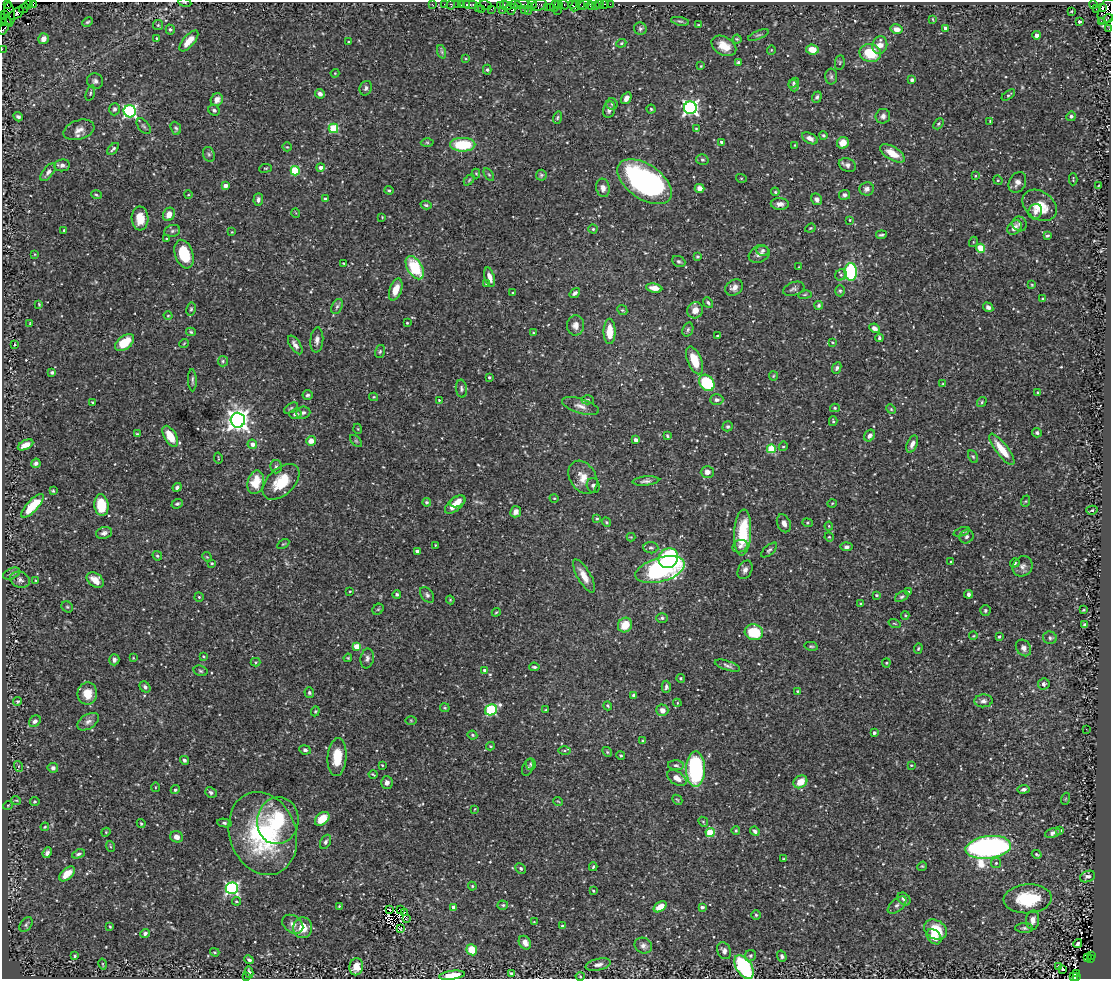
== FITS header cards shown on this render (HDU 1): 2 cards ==
NAXIS1  =                 1109
NAXIS2  =                  977

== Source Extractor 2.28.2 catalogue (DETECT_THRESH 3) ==
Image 1109 x 977 px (HDU 1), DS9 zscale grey, 1 PNG px = 1 image px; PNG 1113 x 981 px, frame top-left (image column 1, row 977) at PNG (2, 2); each listed source drawn as its Kron ellipse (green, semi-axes under 4 px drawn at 4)
Background 1.23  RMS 0.034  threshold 0.101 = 3 sigma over >= 5 px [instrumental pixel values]
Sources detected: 539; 2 with non-positive FLUX_AUTO (blend fragments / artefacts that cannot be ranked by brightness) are neither listed nor drawn; of the other 537, the 500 brightest by FLUX_AUTO listed and drawn (37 fainter detections omitted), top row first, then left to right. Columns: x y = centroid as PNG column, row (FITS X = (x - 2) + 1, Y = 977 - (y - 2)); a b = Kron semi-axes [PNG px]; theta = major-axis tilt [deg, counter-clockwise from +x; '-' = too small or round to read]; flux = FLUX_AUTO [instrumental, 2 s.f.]
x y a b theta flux
185 2 6 3 -9 2.2
28 4 3 2 - 62
33 4 4 4 - 130
432 4 2 2 - 29
444 4 2 2 - 51
457 4 2 2 - 83
461 4 3 2 - 81
466 4 3 2 - 170
470 4 8 3 0 220
524 4 9 3 -13 330
533 4 5 4 - 51
559 4 4 2 - 120
572 4 3 2 - 100
580 4 3 2 - 82
600 4 3 3 - 120
604 4 3 2 - 45
610 4 2 2 - 37
7 5 3 2 - 34
451 5 4 3 - 110
486 5 6 3 -30 98
500 5 4 2 - 83
506 5 6 4 -18 270
515 5 6 3 -14 280
539 5 8 5 25 390
564 5 5 3 - 100
584 5 6 3 31 200
590 5 4 4 - 120
1093 5 4 3 - 840
554 6 6 2 70 130
575 6 6 3 65 240
595 6 4 2 - 24
478 7 2 2 - 42
547 7 2 2 - 75
550 7 3 2 - 41
24 8 5 2 - 79
1102 8 3 3 - 940
482 9 3 2 - 110
491 9 3 2 - 31
511 9 6 4 -74 230
1096 9 2 2 - 22
502 10 2 2 - 66
524 10 2 2 - 70
557 10 2 2 - 18
528 11 2 2 - 50
1071 11 3 2 - 1.9
1107 11 13 8 69 1200
16 13 8 5 33 680
9 14 12 5 -86 560
5 15 3 2 - 50
1108 18 4 4 - 340
933 19 3 2 - 1.7
6 20 7 3 -41 170
680 21 9 4 -11 3.9
1101 21 2 2 - 33
87 22 6 3 27 3.5
1080 22 3 3 - 4.6
3 23 4 2 - 120
158 25 5 5 - 3.1
698 25 3 3 - 1.8
946 28 4 3 - 13
4 29 7 3 56 240
170 29 5 4 - 4
640 29 6 6 - 4.8
897 29 6 4 -12 16
1109 29 2 2 - 17
758 35 11 3 23 3.9
1037 35 4 4 - 20
156 38 3 3 - 2.4
43 39 5 5 - 15
737 39 4 4 - 3
189 41 13 5 49 29
348 42 3 2 - 2.3
621 43 5 4 - 3
880 45 9 7 74 24
724 46 13 9 -29 29
2 49 2 2 - 26
812 49 6 5 - 26
771 50 5 3 - 1.7
442 52 7 4 -71 4.6
870 53 11 9 -12 74
466 59 4 3 - 1.8
738 62 4 4 - 4.6
840 62 7 5 83 3.6
701 66 3 3 - 2.2
487 70 5 4 - 3.9
335 73 4 4 - 2
831 77 8 6 -90 5.7
912 80 4 3 - 5.6
95 81 8 7 - 8
794 83 6 3 38 2.9
794 86 6 4 -67 3.9
366 88 7 6 - 7.5
90 93 8 4 72 3.9
320 94 5 4 - 8.6
1008 95 7 3 35 3.4
817 97 6 4 69 4.8
626 98 6 4 58 10
217 100 6 6 - 18
612 104 6 5 - 4
690 108 6 6 - 680
114 109 6 5 - 5.4
651 109 4 4 - 3.2
214 110 6 5 - 5.6
609 110 8 6 78 11
130 111 6 6 - 450
883 116 7 7 - 7.5
1071 116 5 4 - 6.2
18 117 5 3 - 5.4
557 118 6 4 71 3.3
990 121 4 3 - 2.1
938 124 6 4 50 3
144 126 9 5 -52 5.1
176 128 7 5 -69 4.1
333 128 5 4 - 120
696 129 4 4 - 2.6
79 130 16 9 18 18
823 135 4 4 - 3.6
810 138 8 5 -27 12
427 142 6 4 -1 3.6
721 142 3 3 - 3.6
843 143 6 5 - 26
463 145 12 7 0 100
795 145 4 2 - 1.8
287 147 5 4 - 2.2
113 149 7 4 45 4.7
892 153 14 6 -31 37
209 154 7 5 -68 4.8
702 160 6 5 - 4.5
62 165 8 6 9 9
847 165 9 6 -22 8.9
321 167 4 4 - 9.7
265 168 6 3 8 2.4
295 171 5 4 - 120
48 172 11 5 52 8.9
476 174 5 4 - 2.2
489 175 7 4 -56 3.1
541 175 5 5 - 3.6
975 176 3 3 - 2.1
741 178 5 3 - 1.9
1073 179 6 2 90 2
469 180 6 4 46 2.7
998 180 5 4 - 2.7
645 182 31 17 -34 540
1017 182 11 8 62 11
1099 185 3 2 - 1.9
225 186 4 3 - 12
603 188 9 6 -80 11
700 188 5 4 - 15
867 189 7 6 - 10
389 190 4 4 - 3.5
775 192 4 3 - 2.6
96 195 5 3 - 2.7
188 195 4 3 - 1.7
845 195 5 5 - 5.9
325 199 3 3 - 4.2
817 199 6 5 - 9.4
258 200 6 5 - 7.8
780 204 9 6 -2 12
426 205 5 3 - 3.6
1040 205 19 13 -36 51
1035 212 8 6 73 11
296 213 5 3 - 1.8
169 214 7 5 65 22
382 217 3 2 - 1.9
140 218 12 8 -87 35
850 220 3 3 - 1.8
1020 224 7 7 - 7.1
810 228 5 4 - 2.9
1014 228 8 6 44 18
593 229 4 4 - 2.9
64 230 3 2 - 2.5
172 231 8 6 17 5.2
232 232 3 3 - 1.8
881 235 5 3 - 3.8
1047 236 4 3 - 3.4
166 239 2 2 - 1.8
973 242 5 3 - 2.2
981 248 4 4 - 73
762 250 6 5 - 4.9
35 254 4 3 - 2.1
184 254 15 9 -72 86
759 254 11 8 21 11
697 256 4 4 - 2.8
679 261 7 5 -23 4.5
344 263 3 2 - 2.2
799 267 3 2 - 2.2
415 268 13 7 -59 120
851 272 9 6 -88 230
841 275 6 5 - 4.4
490 277 10 5 -74 16
486 284 3 2 - 2.2
1032 285 4 4 - 2.5
734 287 9 7 32 12
654 288 8 4 -8 16
794 289 11 6 19 7.1
396 290 11 6 71 30
840 291 5 5 - 3.4
512 293 4 2 - 1.7
575 293 6 4 36 7.8
805 295 7 3 10 2.6
1043 299 4 3 - 7.6
708 303 6 4 -51 4.3
39 304 4 3 - 2.5
819 305 4 4 - 4.6
337 306 8 5 62 5.7
988 307 5 4 - 7.5
191 309 7 4 80 3.8
622 310 5 4 - 3.2
695 310 8 7 - 20
168 316 4 3 - 2
407 323 3 2 - 2
30 324 3 3 - 2.3
575 325 10 8 88 13
874 328 5 4 - 9.3
688 329 7 5 72 4.3
610 331 12 6 90 46
191 332 5 3 - 3.5
533 333 4 3 - 2
718 336 3 3 - 3
879 338 4 3 - 4.6
317 340 12 6 84 11
125 342 11 6 39 52
832 342 4 3 - 1.8
184 343 5 3 - 1.8
15 344 3 2 - 2.3
295 345 10 5 -56 10
380 351 6 5 - 3.8
695 360 15 7 -68 52
223 361 5 5 - 3.9
837 368 6 4 64 4.9
52 372 3 3 - 3.6
773 376 5 4 - 2.3
489 377 3 3 - 4.2
192 380 11 3 -88 5
707 383 9 7 -52 150
943 384 4 3 - 1.8
461 389 9 5 -85 5.5
1037 392 3 3 - 2
307 395 5 5 - 5
374 397 4 4 - 2.6
439 400 3 3 - 2.1
588 400 6 4 -2 3.2
717 400 6 5 - 7.4
92 402 3 2 - 2
982 402 5 4 - 3.2
580 406 19 7 -16 16
291 408 8 4 35 3.5
835 408 5 4 - 2.7
891 409 5 4 - 2.6
303 413 7 6 - 6.3
295 414 6 5 - 6
238 420 7 7 - 1800
833 421 5 3 - 3
728 426 5 5 - 3.9
358 429 5 3 - 1.9
1037 433 5 4 - 4.2
137 434 4 4 - 2.6
170 436 11 6 -60 49
667 436 4 3 - 2.9
870 436 6 5 - 7.7
636 440 4 3 - 11
311 441 5 5 - 23
356 441 7 4 -45 3.6
252 444 5 4 - 13
912 444 9 5 65 11
26 445 8 4 26 18
783 446 5 4 - 3.1
771 449 4 4 - 100
1002 449 19 6 -52 49
973 457 7 4 -62 3.3
218 458 5 2 - 1.9
36 463 5 4 - 7.6
276 467 6 6 - 5.1
707 472 6 6 - 12
583 477 18 13 -57 29
646 481 13 4 5 8.1
256 482 12 8 76 46
281 482 22 13 43 70
593 486 7 6 - 6.6
177 487 5 4 - 5.5
53 491 3 3 - 2.7
554 498 4 3 - 1.9
458 501 8 5 22 16
1026 501 6 4 70 2.7
427 502 4 4 - 4.4
832 503 4 3 - 1.8
177 504 6 4 21 3.8
101 505 11 7 -83 70
455 505 12 6 40 25
32 506 15 5 47 66
1092 510 6 4 15 3.9
516 512 6 5 - 9.7
597 519 3 3 - 3.4
606 522 5 4 - 2.9
784 523 9 6 -65 12
807 523 5 4 - 3.1
829 526 4 4 - 2.2
743 532 23 8 87 110
962 532 8 4 19 4.3
104 533 8 6 16 8.2
967 536 7 6 - 7.2
631 537 4 4 - 1.9
829 537 5 4 - 2.2
283 544 7 3 31 2.4
435 545 3 2 - 1.9
740 546 8 6 21 8.6
846 547 6 4 6 6.4
651 548 7 5 -7 5.3
769 550 10 4 41 5
417 551 4 3 - 11
157 556 5 4 - 3.2
207 557 5 4 - 2.6
668 558 10 9 - 190
951 562 3 2 - 1.9
212 563 4 3 - 2.2
1015 563 5 4 - 3.9
1022 566 11 9 49 11
660 570 25 12 16 400
745 570 10 7 63 9.6
12 574 9 5 25 5.1
584 576 18 6 -60 27
20 580 10 8 -23 8.9
35 580 3 2 - 1.8
95 580 9 6 -36 22
350 591 3 3 - 2
908 591 4 3 - 3.3
397 594 4 4 - 3.4
969 594 4 3 - 5.9
427 595 9 5 -50 6.1
876 595 4 3 - 2.9
199 597 5 4 - 3
902 597 7 4 30 4.6
450 600 4 3 - 2.3
861 604 3 3 - 3
67 607 6 5 - 3.6
378 609 6 5 - 2.9
985 610 5 5 - 4.2
1083 610 3 2 - 2.4
496 612 4 3 - 2.5
905 615 4 4 - 2.5
662 618 5 5 - 4.4
894 623 6 3 -19 2.2
625 625 7 7 - 39
1085 625 4 3 - 5
754 632 9 8 - 79
973 636 4 3 - 1.8
999 637 3 3 - 4.8
1050 638 7 6 - 5.4
811 646 7 4 -12 3.4
357 647 4 4 - 55
918 648 5 4 - 2.9
1023 648 9 7 -54 11
203 656 4 2 - 1.9
133 658 4 4 - 2
348 658 4 4 - 2.5
367 658 10 6 80 7.6
114 660 5 5 - 7.6
256 662 5 4 - 2.5
886 663 4 4 - 2.6
727 666 13 5 -18 7.4
534 667 5 3 - 3.6
484 670 4 4 - 6.5
201 671 7 5 -17 4.1
681 678 4 4 - 2.7
1044 684 6 5 - 5.2
145 687 6 5 - 6.3
666 687 6 4 89 5.5
797 691 3 3 - 2.4
309 692 5 5 - 4.1
87 694 11 10 - 34
634 695 4 4 - 6.3
18 701 4 4 - 2.7
984 701 9 6 4 8.1
677 703 4 4 - 2.3
608 706 5 3 - 3
445 708 5 4 - 2.7
491 710 6 5 - 220
546 710 3 2 - 1.9
662 710 6 6 - 18
315 711 5 4 - 2.6
411 720 6 4 -1 2.6
35 721 6 5 - 6.7
88 722 12 7 32 11
1086 729 3 2 - 6.3
874 733 3 3 - 6.8
472 735 5 3 - 3
643 741 4 4 - 3.1
490 746 4 4 - 2.2
305 750 6 4 -9 5.3
565 751 6 3 1 2.8
607 752 5 4 - 2.9
621 755 4 3 - 3
337 757 19 9 86 55
184 760 4 4 - 4.7
531 764 6 5 - 3.9
382 765 3 2 - 2.2
676 765 8 5 -1 4.9
911 765 3 3 - 2.2
18 766 5 3 - 2.1
528 767 9 5 69 4.5
53 768 5 5 - 7
695 769 18 9 90 290
373 774 4 2 - 2.7
677 778 10 6 -35 17
387 782 6 6 - 10
800 782 7 6 - 33
155 787 5 3 - 2.1
1024 789 6 4 8 6.5
175 790 4 4 - 3.6
211 792 6 5 - 6
1065 799 6 4 71 2.2
16 800 5 3 - 1.7
677 800 5 3 - 2.2
35 801 5 4 - 3.3
558 801 5 3 - 1.8
8 805 5 3 - 1.7
475 809 4 3 - 2
322 819 8 5 41 38
278 821 23 21 78 120
703 822 5 4 - 2.9
225 823 7 4 -7 4.5
141 824 5 3 - 3.3
45 827 4 3 - 2.5
736 830 4 3 - 2.9
1060 830 3 3 - 6.1
755 831 5 4 - 6.5
106 832 4 3 - 2.1
710 832 4 4 - 88
263 833 42 33 -70 320
1053 833 8 4 17 8.5
177 837 6 5 - 13
326 842 7 5 61 6.7
110 846 5 3 - 2.4
988 847 23 11 7 1000
47 853 5 4 - 6.8
78 854 7 4 21 4.6
1037 854 5 3 - 3.2
784 859 3 2 - 2.2
996 863 5 5 - 3.7
922 866 5 4 - 2.6
593 867 4 3 - 3.3
521 868 6 4 -47 4.5
67 874 9 5 42 32
1088 876 8 5 20 8
472 886 4 4 - 2.6
232 888 6 6 - 460
593 891 3 2 - 2.6
904 899 7 5 -44 8.5
1028 899 24 14 4 110
236 901 4 3 - 2.6
503 905 5 4 - 3.1
897 905 11 6 41 7.8
339 906 3 3 - 2.2
454 907 4 3 - 16
660 907 7 4 35 31
702 907 4 3 - 5.6
389 909 3 2 - 2.8
401 910 3 2 - 3.4
404 912 4 3 - 4
756 915 4 4 - 3.1
406 919 2 2 - 2.7
1033 920 9 6 87 14
534 922 4 3 - 1.8
293 924 11 8 -36 12
26 925 8 5 54 4.6
562 926 4 4 - 3.2
110 927 3 2 - 2.4
303 928 10 9 - 37
1024 928 9 5 0 4.7
401 929 3 2 - 2.3
935 930 12 9 -32 59
145 933 4 4 - 5.7
934 937 9 6 -47 25
525 943 7 5 -56 16
1078 944 5 3 - 5.2
643 946 9 7 -25 9.6
472 950 5 5 - 52
724 951 9 6 -67 8.8
215 952 5 3 - 2.3
1092 955 3 2 - 230
75 956 3 3 - 3.1
750 956 6 5 - 5.6
782 956 6 4 -74 5.6
1087 958 4 3 - 130
1091 959 3 3 - 200
249 960 5 3 - 5
103 964 5 2 - 2
598 965 13 6 12 11
1058 966 3 2 - 1.9
356 967 8 6 80 24
744 967 13 7 -57 220
1063 970 3 2 - 4.6
249 972 6 3 -79 5.5
511 973 3 3 - 3.2
1076 973 3 2 - 180
452 975 13 4 8 33
246 976 3 3 - 2.9
580 976 4 4 - 2.3
1073 976 4 3 - 110
1076 977 3 3 - 97
At the frame edge (FLAGS 8, measured only in part): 10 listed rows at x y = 185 2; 33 4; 1107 11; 1108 18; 3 23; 4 29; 1109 29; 2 49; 452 975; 1076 977
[37 fainter detections neither listed nor drawn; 2 non-positive-flux detections neither listed nor drawn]